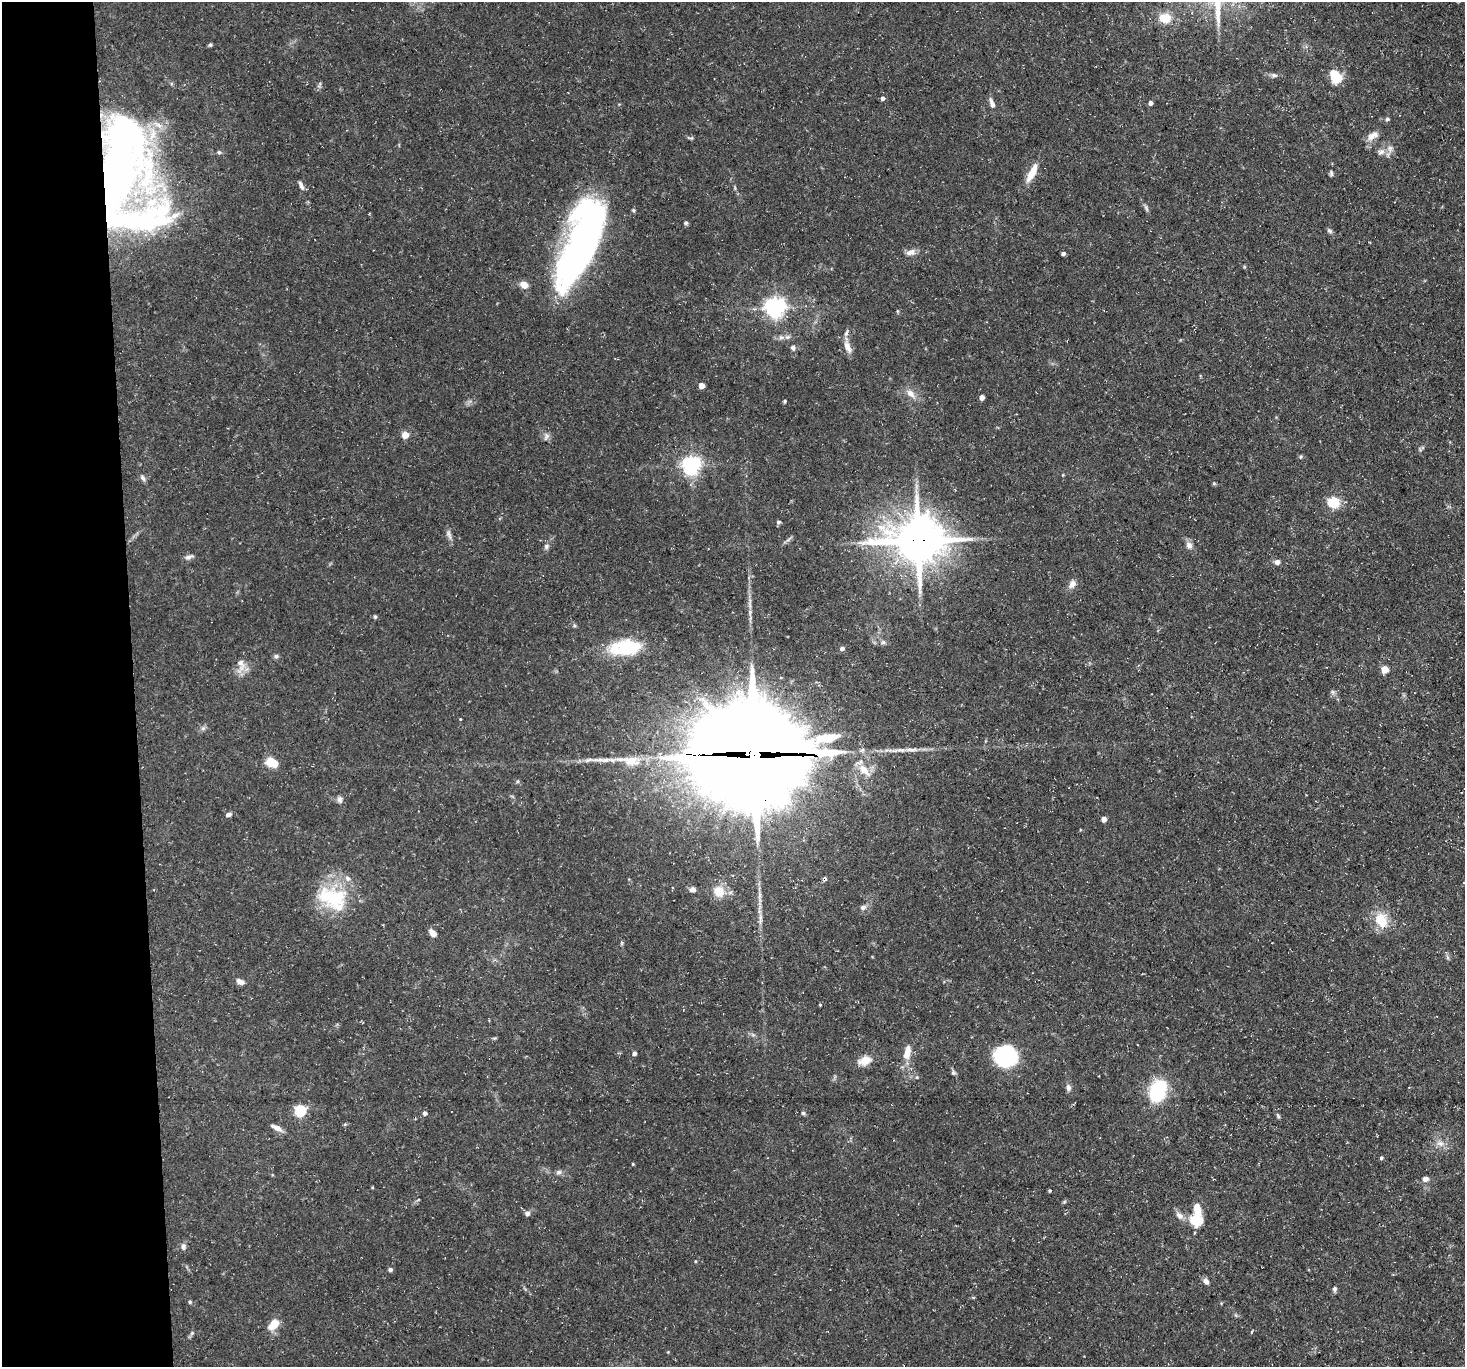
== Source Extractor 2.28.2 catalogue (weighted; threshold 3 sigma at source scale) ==
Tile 4 of 3 x 3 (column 1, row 2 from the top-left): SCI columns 1-1463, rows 1488-2852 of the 4390 x 4363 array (HDU 1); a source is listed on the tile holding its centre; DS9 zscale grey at full resolution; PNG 1467 x 1369 px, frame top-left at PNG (2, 2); no overlay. Shown black and unused: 9% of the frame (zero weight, under 3 of 5 exposures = <1% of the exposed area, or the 3 px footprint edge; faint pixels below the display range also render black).
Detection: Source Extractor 2.28.2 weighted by HDU 2 'WHT'; one run over the whole footprint, this tile lists its part. Background 0.133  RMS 0.0051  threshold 0.0228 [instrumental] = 3 sigma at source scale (4.5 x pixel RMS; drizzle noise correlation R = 1.50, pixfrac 1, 0.05/0.05 arcsec/px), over >= 5 px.
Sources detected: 119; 2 inside a brighter object's white glare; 1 cosmic-ray / hot-pixel residue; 3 long thin detections or spike segments (spike, bleed or trail) — not listed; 6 inside a brighter listed object's ellipse — not listed separately; the other 107 listed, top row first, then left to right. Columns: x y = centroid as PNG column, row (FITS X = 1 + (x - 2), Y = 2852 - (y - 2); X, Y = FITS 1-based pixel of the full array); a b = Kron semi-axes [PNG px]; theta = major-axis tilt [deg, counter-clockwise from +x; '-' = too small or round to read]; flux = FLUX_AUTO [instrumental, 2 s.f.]
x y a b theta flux
1165 18 14 11 -5 9.3
210 45 5 4 - 0.82
1274 75 9 6 7 1.5
1336 77 7 6 - 46
883 98 4 4 - 1.8
992 103 12 6 -71 2.7
1150 103 4 4 - 1.8
1387 119 5 5 - 0.9
1372 136 17 8 33 3.9
690 138 10 4 -4 0.85
1390 148 10 7 85 2.6
219 152 6 5 - 0.92
1382 152 11 5 51 2.2
116 173 78 51 82 320
1032 173 22 7 63 8.2
1331 173 7 4 -88 0.91
301 186 12 5 -66 1.9
1146 208 9 4 -56 1.2
633 210 5 5 - 0.7
686 223 5 5 - 0.97
1329 231 7 5 -43 1.1
581 246 90 31 68 230
910 252 13 7 12 3.1
1063 253 4 3 - 1.6
524 285 8 6 -28 5.4
775 307 7 7 - 300
897 311 5 3 - 0.51
781 337 7 6 - 1.4
793 347 7 6 - 1.4
848 347 16 8 -67 4.4
701 386 4 4 - 6.1
911 393 14 9 -45 3.9
982 397 4 4 - 3.3
785 401 4 4 - 0.64
405 435 5 5 - 10
546 437 11 5 63 1.6
1301 457 6 4 69 0.7
691 465 6 6 - 230
143 478 9 6 -58 1.4
1214 483 5 4 - 0.62
1334 502 6 6 - 26
778 522 5 5 - 1.1
449 535 14 6 -69 2
918 540 17 14 0 2100
1189 545 8 7 - 2.8
546 546 8 7 - 1.4
189 557 12 6 18 1.7
1277 562 6 6 - 1.9
1072 584 11 8 56 3
750 612 8 5 -76 1.4
375 617 5 4 - 0.72
883 642 6 5 - 1.1
628 647 30 17 4 28
842 649 5 5 - 1.2
276 656 6 6 - 1
241 665 22 10 89 5
1384 669 5 5 - 12
460 719 3 3 - 0.44
203 728 7 5 44 1.1
753 754 41 34 -4 12000
630 761 40 13 -6 14
272 762 13 8 -25 8.8
864 770 21 9 -47 7
340 799 9 7 -71 1.8
228 815 7 5 13 1.6
1104 819 4 4 - 3.1
692 889 8 6 2 1.9
719 891 13 11 -78 8.2
332 898 40 27 -14 34
863 907 9 7 28 1.7
760 917 11 4 90 1.9
1381 920 19 14 -64 12
433 933 9 6 -49 3.1
1447 957 7 4 -71 0.94
240 982 9 6 -26 2.7
820 1005 3 2 - 0.41
753 1035 7 4 -19 0.95
907 1052 18 8 77 6.4
634 1053 4 4 - 1.8
1004 1057 20 16 3 64
865 1061 17 10 17 5.8
953 1073 7 5 -43 1
1068 1087 8 6 -85 2
1158 1091 21 14 68 35
300 1111 5 5 - 59
425 1113 5 5 - 1.7
803 1113 5 5 - 0.82
1278 1116 6 4 -71 0.83
276 1128 14 5 -28 3.3
1440 1143 11 8 -9 3.2
1381 1158 5 4 - 0.86
633 1164 4 3 - 0.47
559 1172 7 6 - 1.5
1425 1179 7 6 - 2.3
1050 1190 3 3 - 0.59
1064 1202 6 4 46 0.68
527 1213 5 5 - 2.1
1180 1216 12 8 -44 3.1
1197 1221 14 12 -8 12
183 1246 9 6 -84 1.7
390 1270 6 5 - 1
1206 1281 8 6 -40 2.1
1335 1289 7 6 - 1.1
190 1302 4 4 - 0.71
274 1324 12 7 43 8.7
1252 1332 5 3 - 0.5
192 1333 6 5 - 0.89
Overlapping masked pixels (flux is a lower limit): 3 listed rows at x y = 116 173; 918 540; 753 754